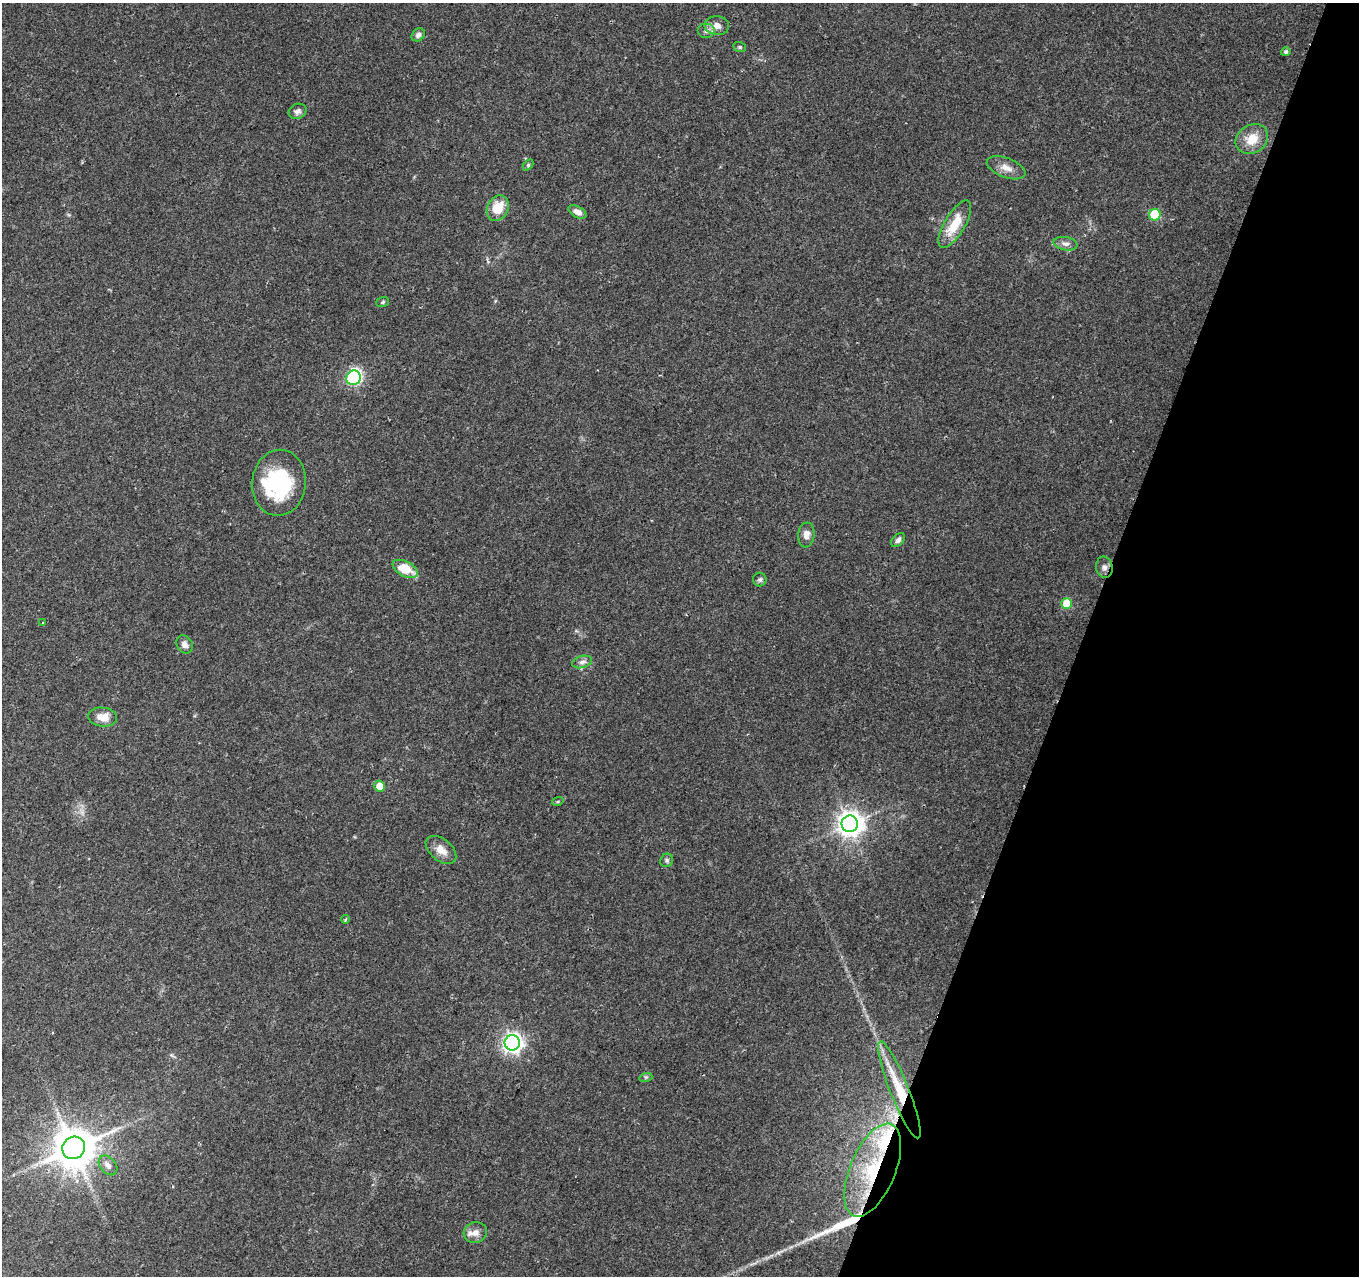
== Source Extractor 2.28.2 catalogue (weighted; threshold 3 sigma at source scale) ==
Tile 8 of 4 x 4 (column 4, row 2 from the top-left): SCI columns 4073-5429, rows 2763-4036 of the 5438 x 5590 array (HDU 1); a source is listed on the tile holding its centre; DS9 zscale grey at full resolution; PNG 1361 x 1278 px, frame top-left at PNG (2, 3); each listed source drawn as its Kron ellipse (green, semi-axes under 4 px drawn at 4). Shown black and unused: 20% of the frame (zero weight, under 2 of 3 exposures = <1% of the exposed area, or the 3 px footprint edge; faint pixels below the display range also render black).
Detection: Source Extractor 2.28.2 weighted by HDU 2 'WHT'; one run over the whole footprint, this tile lists its part. Background 0.131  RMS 0.0071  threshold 0.0318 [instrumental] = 3 sigma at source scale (4.5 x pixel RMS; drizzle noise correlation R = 1.50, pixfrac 1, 0.0396/0.0396 arcsec/px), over >= 5 px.
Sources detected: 46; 3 inside a brighter object's white glare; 1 long thin detection or spike segment (spike, bleed or trail) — neither listed nor drawn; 2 inside a brighter listed object's ellipse — not listed separately; the other 40 listed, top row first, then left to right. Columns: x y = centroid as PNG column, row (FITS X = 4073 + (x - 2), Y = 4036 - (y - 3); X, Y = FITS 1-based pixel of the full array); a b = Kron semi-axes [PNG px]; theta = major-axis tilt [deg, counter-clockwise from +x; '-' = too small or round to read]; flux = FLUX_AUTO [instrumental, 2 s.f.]
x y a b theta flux
717 26 12 9 -3 5.8
706 31 9 7 0 3.1
418 35 7 6 - 2.5
740 47 6 5 - 1.1
1286 52 5 4 - 1.7
297 111 9 7 24 2.9
1252 139 17 14 32 14
528 165 6 4 46 1.1
1006 168 20 9 -21 6.9
498 208 13 10 63 16
577 212 10 5 -29 4.6
1155 215 6 6 - 36
955 224 27 10 59 19
1065 244 12 6 -9 3.3
383 302 6 5 - 1.1
354 378 7 7 - 110
279 483 33 27 83 56
806 535 12 8 84 4.7
898 540 8 5 44 2.6
1104 567 11 8 -79 3.1
405 569 14 7 -28 19
760 580 7 6 - 1.6
1067 603 5 5 - 22
43 622 3 3 - 1.2
185 644 9 7 -58 3.9
582 662 10 6 15 2.7
103 717 14 9 -6 8.8
380 786 5 5 - 9.5
558 801 6 3 20 0.81
850 824 8 8 - 670
441 850 18 10 -40 7.4
667 860 7 6 - 1.5
346 919 4 3 - 1.6
512 1043 7 7 - 340
646 1077 6 4 17 1.1
899 1090 52 9 -68 28
74 1148 12 11 - 2400
108 1165 11 7 -50 3.8
873 1170 49 22 67 62
475 1233 12 10 14 4.8
Overlapping masked pixels (flux is a lower limit): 2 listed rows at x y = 899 1090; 873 1170